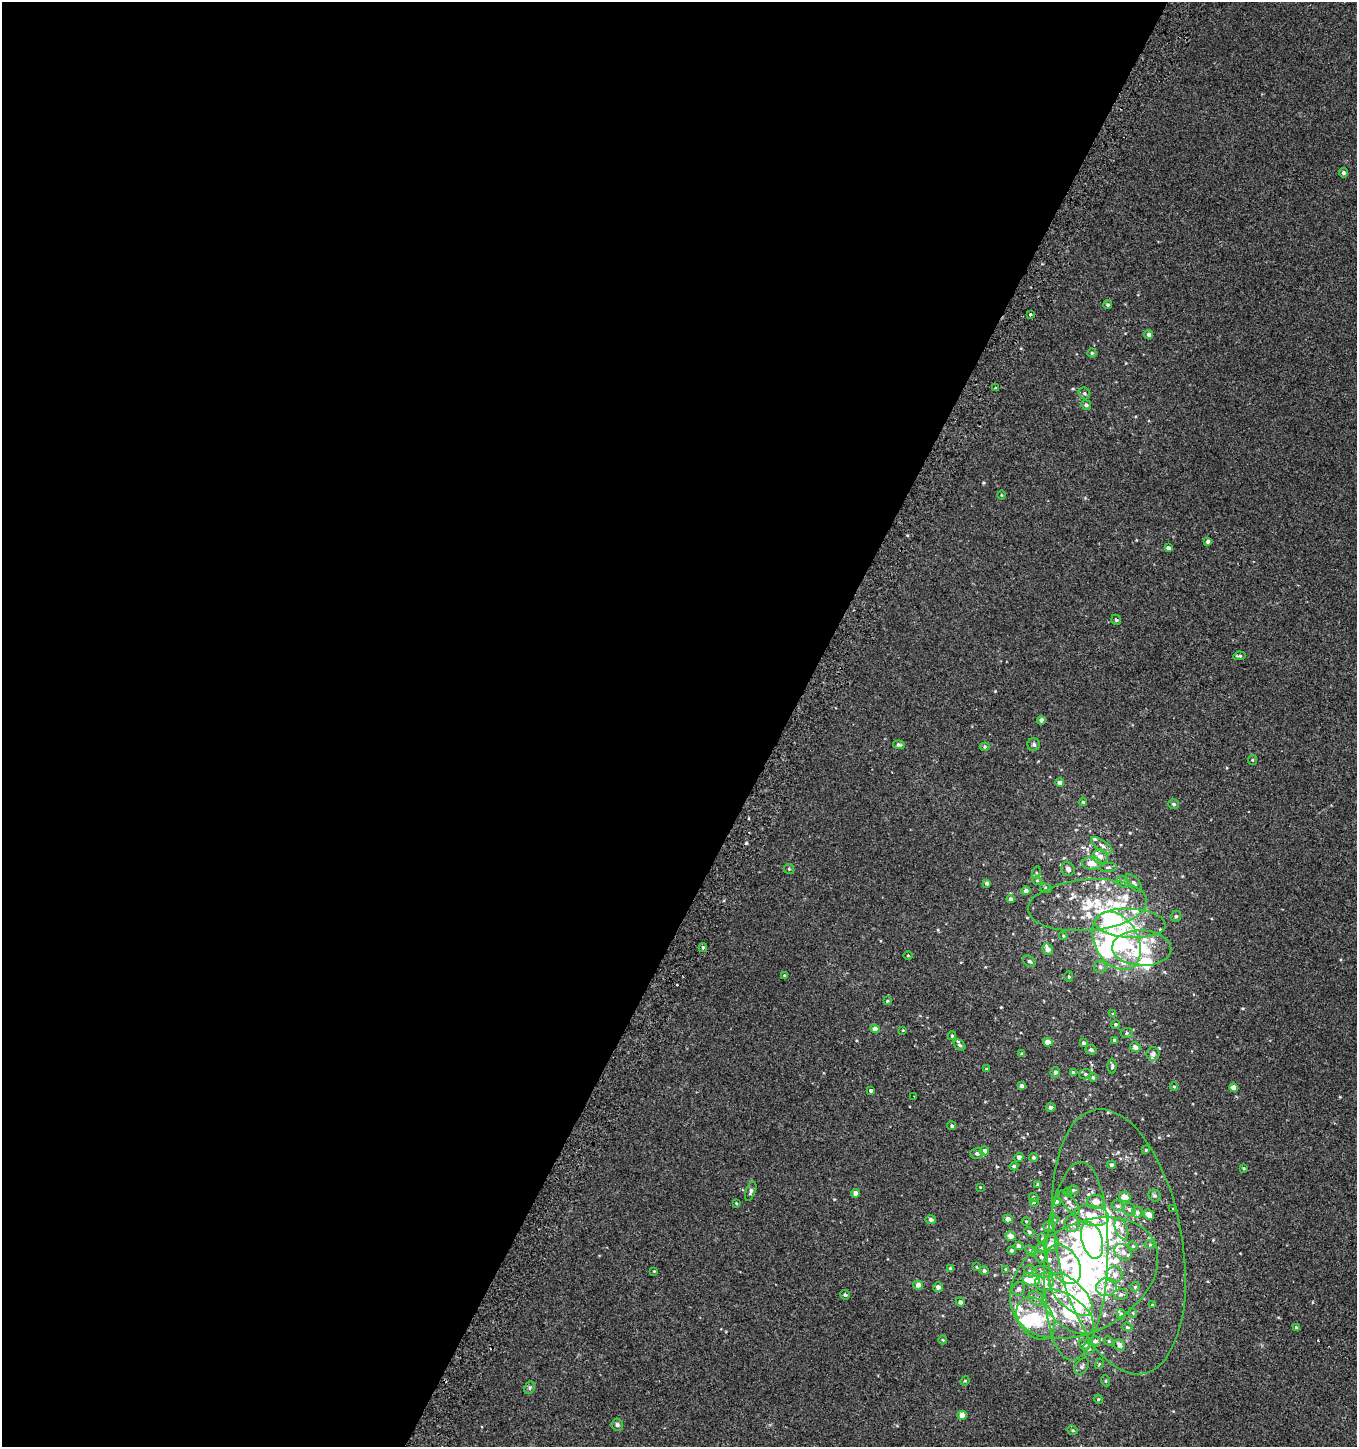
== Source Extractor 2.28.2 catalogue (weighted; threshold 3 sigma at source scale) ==
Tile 5 of 4 x 4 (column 1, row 2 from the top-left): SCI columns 241-1595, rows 2938-4382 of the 5982 x 5886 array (HDU 1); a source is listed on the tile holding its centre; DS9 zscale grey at full resolution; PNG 1359 x 1449 px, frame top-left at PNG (2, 2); each listed source drawn as its Kron ellipse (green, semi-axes under 4 px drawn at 4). Shown black and unused: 58% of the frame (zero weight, under 2 of 3 exposures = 3% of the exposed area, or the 3 px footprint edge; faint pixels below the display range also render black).
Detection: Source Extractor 2.28.2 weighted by HDU 2 'WHT'; one run over the whole footprint, this tile lists its part. Background 0.00219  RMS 0.0056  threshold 0.0251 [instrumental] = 3 sigma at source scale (4.5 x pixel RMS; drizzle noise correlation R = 1.50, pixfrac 1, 0.0396/0.0396 arcsec/px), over >= 5 px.
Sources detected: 214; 4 inside a brighter object's white glare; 3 cosmic-ray / hot-pixel residue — neither listed nor drawn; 37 inside a brighter listed object's ellipse — not listed separately; the other 170 listed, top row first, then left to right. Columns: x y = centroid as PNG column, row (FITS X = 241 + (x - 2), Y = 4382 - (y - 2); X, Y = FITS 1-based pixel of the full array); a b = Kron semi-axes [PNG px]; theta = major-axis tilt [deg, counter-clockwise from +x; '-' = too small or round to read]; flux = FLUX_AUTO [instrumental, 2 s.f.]
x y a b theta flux
1343 173 5 4 - 1.2
1108 305 4 4 - 0.76
1030 315 3 3 - 3.9
1149 335 4 4 - 1.5
1092 353 4 4 - 0.68
995 388 2 2 - 0.6
1084 393 6 5 - 0.97
1086 405 5 4 - 1.3
1001 495 4 3 - 0.46
1208 541 4 4 - 1.6
1168 548 4 4 - 1.7
1116 620 5 4 - 0.91
1239 656 6 3 6 0.8
1041 720 4 4 - 1.7
1034 744 6 6 - 1.2
899 745 6 4 -8 0.91
985 747 5 4 - 0.68
1252 760 5 4 - 0.59
1060 783 4 4 - 2
1083 802 4 4 - 0.72
1174 804 5 5 - 1.2
1102 845 12 5 -34 2.2
1100 856 7 7 - 2.8
1092 863 10 6 -4 5.4
1108 867 9 4 5 0.98
789 869 5 5 - 0.75
1068 869 7 6 - 1.8
1036 873 6 4 74 0.88
1037 880 5 3 - 0.53
1123 882 6 5 - 1
987 883 4 3 - 1.2
1134 883 10 5 -49 1.5
1046 888 6 4 -22 0.78
1026 891 4 4 - 1.8
1011 899 4 4 - 1.7
1087 905 60 25 5 34
1176 916 5 5 - 1
1130 923 35 14 -3 18
1063 936 4 3 - 0.44
1117 941 31 21 -61 76
703 948 4 3 - 0.86
1142 948 29 18 -2 29
1048 949 6 4 -59 2.9
908 956 4 3 - 0.51
1029 961 7 5 -40 1.1
1100 967 6 6 - 1.3
784 975 3 3 - 0.32
1069 977 5 4 - 0.69
887 1001 4 3 - 0.56
1113 1014 4 4 - 0.67
1116 1024 5 4 - 0.92
875 1029 4 4 - 3.5
903 1030 3 3 - 0.44
1127 1033 6 5 - 0.93
952 1036 4 4 - 0.65
1115 1040 4 3 - 1.4
1048 1042 5 4 - 4.4
1083 1043 4 4 - 1.1
959 1045 6 4 -41 0.97
1135 1047 5 5 - 2.4
1091 1050 5 5 - 1.4
1022 1054 4 3 - 0.91
1153 1054 6 6 - 1.7
1112 1066 7 4 90 1.1
986 1069 4 4 - 0.51
1055 1072 5 5 - 1.6
1073 1072 4 4 - 0.91
1085 1074 6 5 - 0.87
1093 1077 4 4 - 0.74
1022 1086 4 3 - 1.9
1174 1087 4 3 - 0.55
1234 1087 4 4 - 4.3
871 1090 3 3 - 10
914 1096 2 2 - 0.4
1051 1107 5 4 - 1.5
952 1126 4 4 - 0.84
1146 1150 4 3 - 0.54
984 1151 4 4 - 2.6
977 1154 6 5 - 1.4
1019 1157 4 4 - 2
1033 1157 4 4 - 0.93
1111 1165 4 4 - 1.1
1014 1166 4 3 - 1.2
1243 1168 4 3 - 0.56
1038 1184 4 4 - 1.1
980 1187 3 3 - 0.3
1073 1190 5 4 - 0.97
751 1191 10 5 70 1.3
1068 1192 4 4 - 0.61
856 1193 4 4 - 2.6
1155 1196 6 5 - 1.2
1034 1197 5 4 - 0.68
1125 1197 5 5 - 5.5
1034 1202 4 3 - 0.89
1056 1202 4 4 - 2.2
1096 1202 8 7 - 4.7
736 1203 4 3 - 0.46
1069 1203 15 5 -50 3
1118 1206 6 5 - 1.3
1130 1209 6 6 - 1.6
1173 1209 3 2 - 0.33
1137 1212 5 5 - 1.3
1149 1215 6 4 -46 3.5
1092 1216 17 10 -10 10
931 1219 5 4 - 1.6
1008 1219 5 4 - 2.3
1054 1220 4 4 - 0.65
1026 1221 4 3 - 0.5
1072 1223 9 7 84 2.9
1048 1226 5 5 - 1.2
1121 1229 11 6 -69 2.4
1029 1232 5 4 - 0.76
1010 1236 5 5 - 3.5
1042 1239 5 4 - 0.74
1092 1240 19 10 -74 86
1119 1242 134 63 -80 110
1051 1243 8 7 - 3.4
1150 1245 5 3 - 0.52
1019 1246 4 4 - 2.4
1133 1246 5 4 - 0.61
1041 1248 5 4 - 0.86
1012 1250 4 4 - 1.2
1030 1250 5 4 - 0.83
1123 1252 9 7 -38 2.2
1041 1257 6 5 - 1.4
1076 1261 99 31 87 120
1064 1264 22 14 -56 17
977 1267 4 2 - 0.42
951 1269 4 4 - 1.1
1006 1269 4 4 - 0.53
654 1271 3 3 - 0.38
984 1271 5 4 - 1.1
1030 1271 6 6 - 1.6
1042 1272 10 6 -7 2.1
1115 1275 8 8 - 3.1
1084 1278 79 53 29 170
1031 1279 9 6 -16 7.7
1044 1282 9 9 - 5.5
918 1285 5 4 - 3.1
938 1287 5 5 - 1.8
1106 1287 10 9 - 4.6
1135 1287 5 4 - 0.71
1019 1289 7 6 - 1.6
1071 1294 28 13 -44 17
1121 1294 7 5 1 1.2
845 1295 5 4 - 0.91
1036 1298 8 6 -42 2
960 1302 5 4 - 1.4
1152 1305 4 3 - 0.46
1068 1312 30 15 -38 25
1133 1313 5 3 - 0.49
1121 1314 5 4 - 1.1
1036 1319 23 17 -54 18
1128 1327 5 4 - 0.69
1296 1327 4 3 - 4.4
943 1340 4 4 - 0.6
1095 1341 6 5 - 1.5
1109 1341 5 4 - 0.64
1085 1345 6 4 -33 1.4
1120 1345 6 5 - 1.9
1089 1349 6 5 - 1.2
1099 1364 5 3 - 0.46
1082 1366 9 6 52 1.2
965 1381 5 4 - 0.58
1106 1381 5 3 - 0.51
530 1388 7 5 61 0.98
1098 1399 5 4 - 0.54
962 1415 4 4 - 3.9
617 1425 6 6 - 1.4
1073 1430 5 4 - 0.72